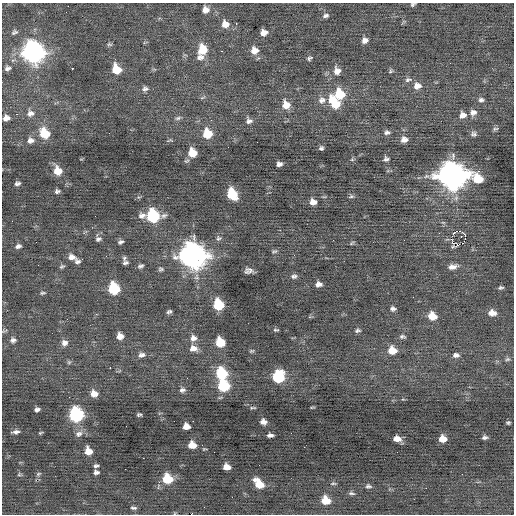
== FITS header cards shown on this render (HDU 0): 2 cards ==
NAXIS1  =                  512 / Axis length
NAXIS2  =                  512 / Axis length

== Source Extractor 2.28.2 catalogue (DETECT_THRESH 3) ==
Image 512 x 512 px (HDU 0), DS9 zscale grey, 1 PNG px = 1 image px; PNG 516 x 516 px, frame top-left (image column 1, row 512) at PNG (2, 3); no overlay
Background -0.0197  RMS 0.76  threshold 2.27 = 3 sigma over >= 5 px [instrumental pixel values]
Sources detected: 158; all 158 listed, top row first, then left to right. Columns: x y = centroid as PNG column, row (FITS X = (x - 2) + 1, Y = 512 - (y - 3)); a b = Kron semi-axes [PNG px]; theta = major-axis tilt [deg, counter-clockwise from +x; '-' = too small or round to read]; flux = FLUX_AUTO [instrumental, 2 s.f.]
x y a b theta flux
413 4 5 4 - 89
68 6 2 2 - 140
206 10 8 8 - 340
66 12 2 2 - 91
326 16 7 5 18 160
403 22 7 3 45 60
225 24 9 9 - 460
236 24 3 2 - 63
14 32 8 5 23 110
264 32 7 6 - 360
365 40 8 7 - 250
109 44 8 5 -16 94
202 50 12 9 88 1100
254 50 9 9 - 420
221 51 3 2 - 140
33 52 11 10 - 26000
200 57 10 7 2 270
309 58 8 5 28 110
7 68 7 5 19 140
72 68 3 3 - 290
116 69 8 7 - 1300
337 71 9 9 - 410
390 71 7 5 55 91
408 80 11 6 8 170
417 86 10 8 10 390
145 89 9 7 17 180
340 94 10 8 -70 1500
203 97 9 3 30 76
322 100 11 10 - 330
481 100 8 6 -4 160
334 102 15 9 -56 1700
286 105 10 8 -61 600
473 112 9 8 - 270
30 113 10 9 - 280
462 115 9 8 - 360
6 118 6 5 - 290
178 118 9 5 16 130
211 120 3 3 - 31
249 121 8 8 - 210
495 129 9 5 13 100
387 132 8 6 9 160
44 133 10 8 -54 1600
207 133 8 8 - 1400
474 134 8 7 - 150
30 140 9 7 2 250
404 140 8 7 - 310
171 141 8 4 -6 98
321 148 5 5 - 110
192 153 7 7 - 960
352 159 5 5 - 71
386 159 6 6 - 140
279 164 6 5 - 180
58 171 9 8 - 780
452 175 12 11 - 63000
478 179 13 10 -57 1300
17 183 6 4 11 130
57 191 5 5 - 120
232 194 9 7 -62 2100
351 196 8 5 11 93
324 197 6 3 17 51
313 202 7 6 - 350
142 215 10 8 9 260
95 216 2 2 - 180
153 216 9 8 - 5100
443 222 6 4 -19 75
460 231 6 3 -34 130
454 232 5 2 - 40
465 235 3 2 - 490
219 238 8 7 - 140
98 239 9 6 22 150
465 239 2 2 - 42
333 240 2 2 - 31
120 242 7 4 22 130
352 243 7 3 36 56
458 245 3 3 - 7400
18 246 7 5 15 160
274 251 8 5 14 90
193 256 11 11 - 49000
72 257 9 7 -18 280
124 258 6 6 - 97
78 261 5 5 - 130
125 263 6 4 11 130
62 266 7 5 24 90
140 266 7 4 25 120
453 267 12 6 11 310
161 269 6 5 - 96
249 270 8 5 -1 240
294 276 8 6 10 140
318 284 6 5 - 230
114 288 8 7 - 3400
501 288 6 4 10 96
42 293 7 4 6 85
413 297 2 2 - 29
218 305 8 7 - 2300
393 309 7 6 - 140
169 312 5 4 - 110
492 313 9 7 -7 450
96 314 3 3 - 64
432 316 8 7 - 810
276 330 7 4 -1 69
357 330 7 5 12 110
4 331 8 4 19 74
120 336 6 6 - 400
402 337 8 5 -9 120
193 338 9 8 - 290
13 340 8 7 - 170
220 342 7 7 - 1500
64 343 8 8 - 240
193 348 10 8 -6 380
392 350 9 8 - 710
251 351 6 4 15 71
141 355 9 7 9 230
456 355 9 6 -3 180
507 359 7 5 3 110
69 362 6 5 - 81
110 368 3 2 - 51
222 373 9 8 - 2600
278 377 8 8 - 3600
187 378 2 2 - 130
223 386 8 7 - 3500
182 390 8 6 15 170
94 394 7 7 - 430
312 407 7 3 13 50
253 408 6 2 6 69
37 409 5 4 - 150
139 414 4 3 - 84
76 415 9 8 - 7800
193 421 2 2 - 59
263 422 6 5 - 250
508 423 4 3 - 79
186 426 6 5 - 430
15 432 9 4 7 170
40 433 5 3 - 60
79 434 11 8 23 260
270 435 6 3 5 150
484 437 5 4 - 120
397 439 7 5 -9 380
442 439 6 6 - 590
192 445 7 6 - 610
304 447 2 2 - 180
88 451 7 6 - 660
143 458 3 2 - 35
96 466 5 4 - 100
227 467 7 5 -12 480
125 469 2 2 - 150
96 472 5 4 - 150
19 474 7 4 -5 66
38 474 7 5 18 78
167 479 8 7 - 1800
333 483 8 4 4 79
259 484 10 6 -46 990
368 486 8 5 4 120
352 493 9 4 -9 110
232 497 3 2 - 44
326 500 8 7 - 970
204 507 2 2 - 82
133 508 7 4 -5 100
191 514 2 2 - 250
At the frame edge (FLAGS 8, measured only in part): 2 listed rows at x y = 413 4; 191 514